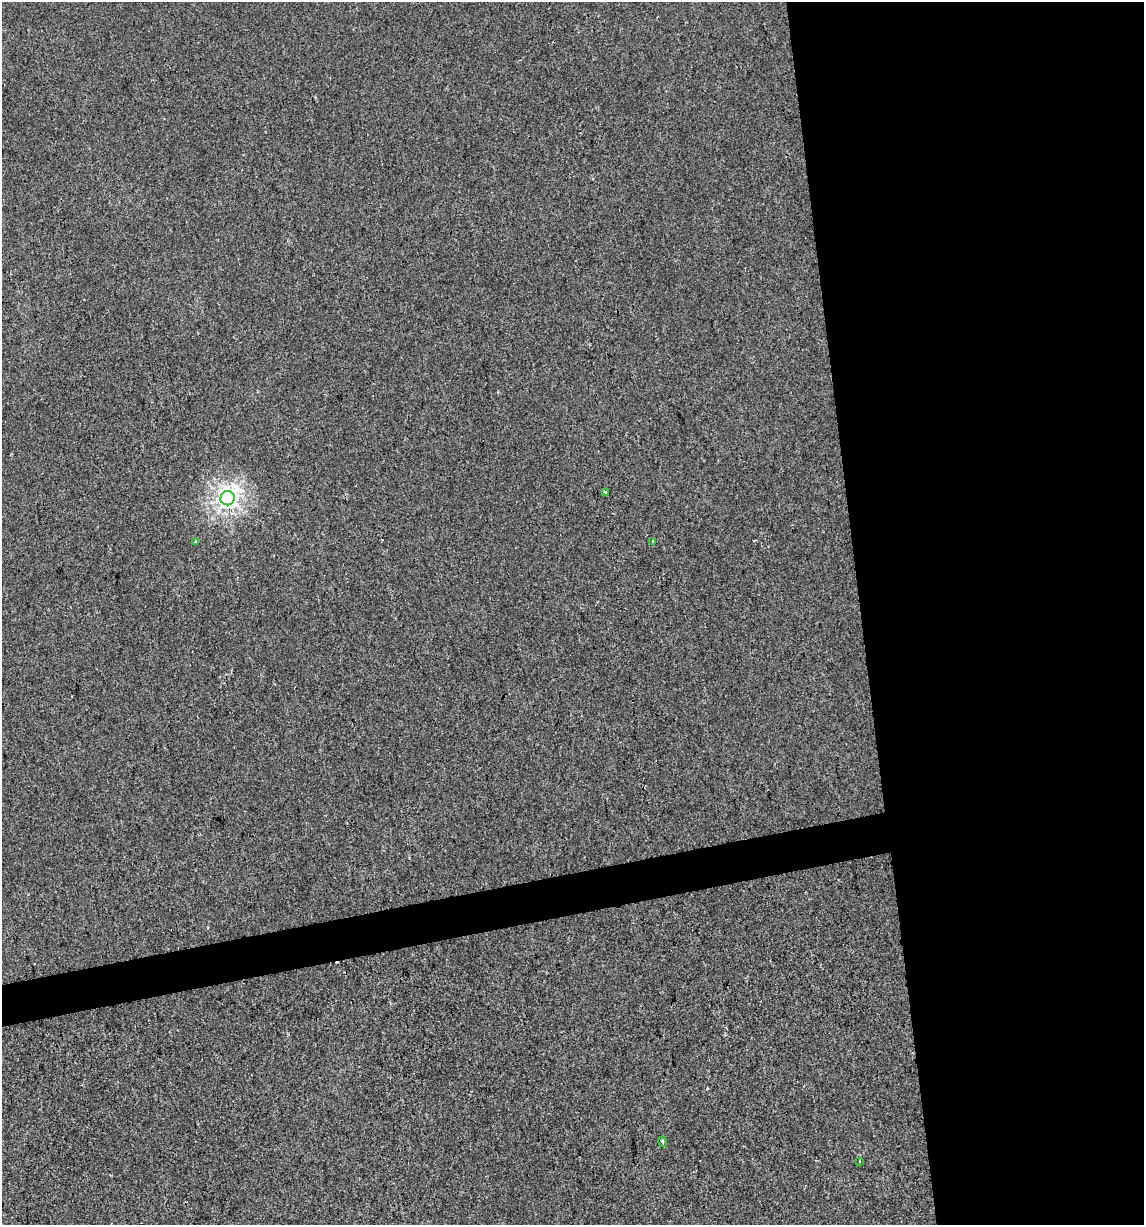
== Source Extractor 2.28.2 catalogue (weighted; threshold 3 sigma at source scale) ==
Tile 8 of 4 x 4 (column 4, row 2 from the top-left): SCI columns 3455-4596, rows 2448-3670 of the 4671 x 4894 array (HDU 1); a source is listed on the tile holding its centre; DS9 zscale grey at full resolution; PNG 1146 x 1227 px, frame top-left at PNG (2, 2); each listed source drawn as its Kron ellipse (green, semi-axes under 4 px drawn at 4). Shown black and unused: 27% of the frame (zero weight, under 2 of 3 exposures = <1% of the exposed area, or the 3 px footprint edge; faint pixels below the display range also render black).
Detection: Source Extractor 2.28.2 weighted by HDU 2 'WHT'; one run over the whole footprint, this tile lists its part. Background -4.44e-04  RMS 0.0042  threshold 0.0188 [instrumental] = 3 sigma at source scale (4.5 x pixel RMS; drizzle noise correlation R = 1.50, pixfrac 1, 0.0396/0.0396 arcsec/px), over >= 5 px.
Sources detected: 7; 1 cosmic-ray / hot-pixel residue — neither listed nor drawn; the other 6 listed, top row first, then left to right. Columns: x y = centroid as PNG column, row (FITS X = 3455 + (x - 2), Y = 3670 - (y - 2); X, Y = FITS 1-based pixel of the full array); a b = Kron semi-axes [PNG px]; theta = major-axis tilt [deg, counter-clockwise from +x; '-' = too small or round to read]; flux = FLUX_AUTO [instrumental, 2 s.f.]
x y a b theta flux
606 492 3 3 - 2.6
228 498 7 7 - 200
196 541 3 3 - 1.5
653 541 3 2 - 0.99
663 1141 5 3 - 0.54
859 1162 3 3 - 1.1